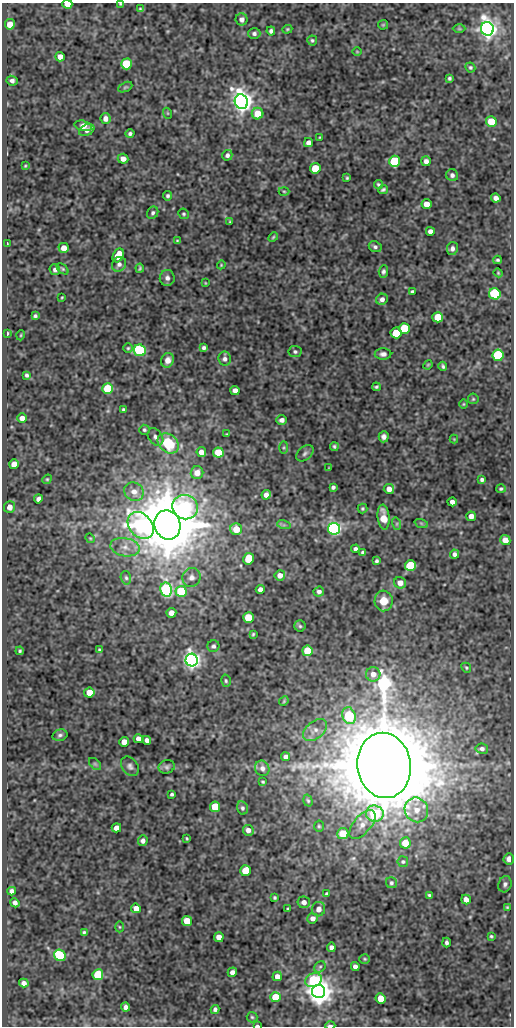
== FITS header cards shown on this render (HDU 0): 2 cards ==
NAXIS1  =                  512
NAXIS2  =                 1024

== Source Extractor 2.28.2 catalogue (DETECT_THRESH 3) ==
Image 512 x 1024 px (HDU 0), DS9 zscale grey, 1 PNG px = 1 image px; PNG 516 x 1028 px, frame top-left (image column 1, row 1024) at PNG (2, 3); each listed source drawn as its Kron ellipse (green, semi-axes under 4 px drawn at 4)
Background 112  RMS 0.58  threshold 1.73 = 3 sigma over >= 5 px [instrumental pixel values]
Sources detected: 229; all 229 listed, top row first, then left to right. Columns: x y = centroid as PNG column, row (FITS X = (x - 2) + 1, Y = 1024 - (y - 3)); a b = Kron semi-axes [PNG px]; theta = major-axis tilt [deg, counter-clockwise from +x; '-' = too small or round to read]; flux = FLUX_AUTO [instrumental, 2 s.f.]
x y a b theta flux
67 4 5 4 - 530
120 4 3 2 - 33
140 9 4 2 - 44
242 19 6 6 - 150
10 24 5 5 - 450
383 25 5 5 - 40
287 29 5 4 - 45
459 29 6 4 -1 45
487 29 7 6 - 29000
271 31 4 4 - 95
254 34 6 5 - 110
312 40 5 5 - 65
357 52 5 3 - 31
60 57 5 4 - 260
126 64 5 5 - 2400
470 67 5 4 - 61
449 78 4 3 - 68
12 81 5 4 - 130
125 87 7 4 24 61
241 102 7 6 - 34000
167 113 5 3 - 37
258 114 6 6 - 770
105 118 5 5 - 190
491 121 5 5 - 820
83 126 9 5 -14 370
87 130 8 5 26 160
130 134 4 4 - 87
320 137 3 2 - 29
308 143 4 4 - 160
227 155 5 5 - 120
123 159 5 5 - 230
394 161 5 5 - 3200
426 161 5 5 - 160
25 166 4 4 - 39
315 168 5 5 - 1100
452 175 6 6 - 120
347 178 3 3 - 46
378 184 5 4 - 65
383 190 5 3 - 73
284 191 5 3 - 42
168 196 5 4 - 79
496 198 5 4 - 180
427 204 5 5 - 370
153 213 6 5 - 92
184 214 5 5 - 60
230 222 3 2 - 38
430 231 4 4 - 190
273 237 5 4 - 50
177 241 4 4 - 38
7 244 3 2 - 40
375 247 7 5 -24 98
64 248 5 5 - 310
452 248 6 5 - 140
118 255 7 5 62 950
498 260 4 3 - 58
119 264 8 6 50 160
221 265 4 3 - 33
140 268 4 3 - 56
63 269 7 4 -43 55
55 270 5 5 - 130
383 271 6 4 87 84
498 273 4 4 - 42
167 278 8 7 - 160
205 283 3 2 - 29
412 291 4 3 - 76
495 294 6 5 - 4200
62 297 3 2 - 32
382 299 6 5 - 160
35 316 4 4 - 73
438 317 5 5 - 1000
404 328 5 5 - 1800
7 333 3 2 - 52
396 333 5 5 - 1300
21 335 5 3 - 34
128 348 4 4 - 48
204 348 4 4 - 84
140 350 6 5 - 4100
295 352 6 5 - 80
383 354 8 5 1 130
498 355 5 5 - 3800
225 359 7 6 - 130
168 360 7 6 - 260
428 365 5 4 - 43
443 366 4 3 - 67
27 375 4 3 - 82
376 387 4 3 - 62
108 389 5 5 - 2700
235 390 4 4 - 210
473 399 5 5 - 52
463 404 5 3 - 35
123 409 3 3 - 61
22 418 5 4 - 310
282 420 5 5 - 150
144 430 5 5 - 60
227 434 3 3 - 37
155 437 9 7 -54 140
384 437 5 5 - 140
454 439 4 4 - 34
168 443 12 9 -41 1800
334 447 4 3 - 66
284 448 6 4 90 52
201 452 5 4 - 260
218 453 5 5 - 1100
305 453 10 6 41 120
14 464 5 5 - 380
328 468 4 2 - 26
197 473 6 6 - 350
47 479 5 4 - 46
482 479 4 3 - 88
333 487 4 4 - 86
389 489 5 5 - 270
501 489 5 4 - 66
134 492 10 9 - 340
266 495 5 4 - 200
38 499 4 4 - 140
452 502 4 4 - 170
10 507 6 5 - 230
185 507 13 12 - 5900
362 509 5 5 - 60
471 516 5 4 - 240
383 517 12 6 -84 380
421 523 7 4 -19 62
397 524 6 4 -72 55
141 525 15 11 -49 7600
167 525 15 13 -70 260000
284 525 7 4 -17 70
236 529 6 6 - 680
334 529 6 6 - 12000
90 538 5 4 - 40
505 540 5 5 - 310
125 547 15 9 -11 350
355 549 4 4 - 110
363 552 4 3 - 87
454 554 4 4 - 120
248 559 6 5 - 1100
376 561 3 3 - 69
410 565 5 5 - 1900
280 575 5 5 - 270
191 577 9 9 - 220
126 578 7 5 -73 80
400 583 6 5 - 270
260 589 4 4 - 170
166 590 7 6 - 7100
181 591 5 5 - 2300
319 592 5 5 - 120
384 601 10 9 - 580
171 613 5 5 - 270
248 618 5 5 - 1300
300 626 6 5 - 67
253 634 4 3 - 46
213 646 6 6 - 91
99 650 4 3 - 45
20 651 4 3 - 59
307 651 5 5 - 1500
192 660 6 6 - 20000
466 668 5 4 - 50
373 674 7 7 - 270
226 681 6 4 -75 68
89 693 5 5 - 550
284 701 5 4 - 46
349 716 8 6 -70 2900
315 730 14 8 40 270
60 735 8 5 15 94
138 739 5 4 - 230
147 740 4 4 - 160
124 742 5 5 - 340
482 749 6 5 - 130
286 757 4 4 - 170
95 764 7 4 -45 67
384 765 33 27 -82 460000
130 766 11 7 -52 150
167 767 8 6 20 110
262 768 8 7 - 160
263 782 4 3 - 45
172 794 3 3 - 66
308 801 6 4 -72 61
215 807 5 5 - 1300
242 808 6 5 - 90
416 810 12 11 - 540
375 814 9 8 - 3500
362 824 17 8 50 380
319 826 5 4 - 59
116 828 5 4 - 260
248 830 5 5 - 210
343 833 5 5 - 850
187 838 4 3 - 40
143 841 5 5 - 140
405 843 5 5 - 700
509 859 6 5 - 210
403 862 5 5 - 67
246 871 5 5 - 1100
391 883 5 5 - 70
505 884 8 6 72 130
12 891 4 4 - 160
327 894 4 3 - 68
429 895 3 3 - 48
275 898 3 3 - 55
466 899 5 4 - 220
304 902 6 6 - 190
15 903 5 4 - 140
507 907 4 3 - 43
136 908 5 5 - 310
288 909 3 2 - 43
318 909 7 6 - 200
312 918 5 5 - 190
187 921 5 5 - 850
119 927 5 3 - 42
84 932 4 3 - 61
491 936 3 3 - 47
219 937 5 4 - 330
446 943 5 3 - 88
331 947 4 4 - 130
60 955 6 5 - 3600
365 959 5 5 - 53
320 967 6 5 - 66
355 967 4 4 - 170
232 972 5 4 - 190
98 975 5 5 - 2700
277 976 5 4 - 280
313 980 8 6 24 2300
24 983 5 4 - 180
318 991 6 6 - 58000
275 997 5 5 - 1200
381 998 5 5 - 600
126 1007 4 4 - 160
215 1009 4 4 - 100
252 1017 5 5 - 60
257 1026 4 2 - 62
330 1026 5 2 - 130
At the frame edge (FLAGS 8, measured only in part): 4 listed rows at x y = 67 4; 120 4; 257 1026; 330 1026